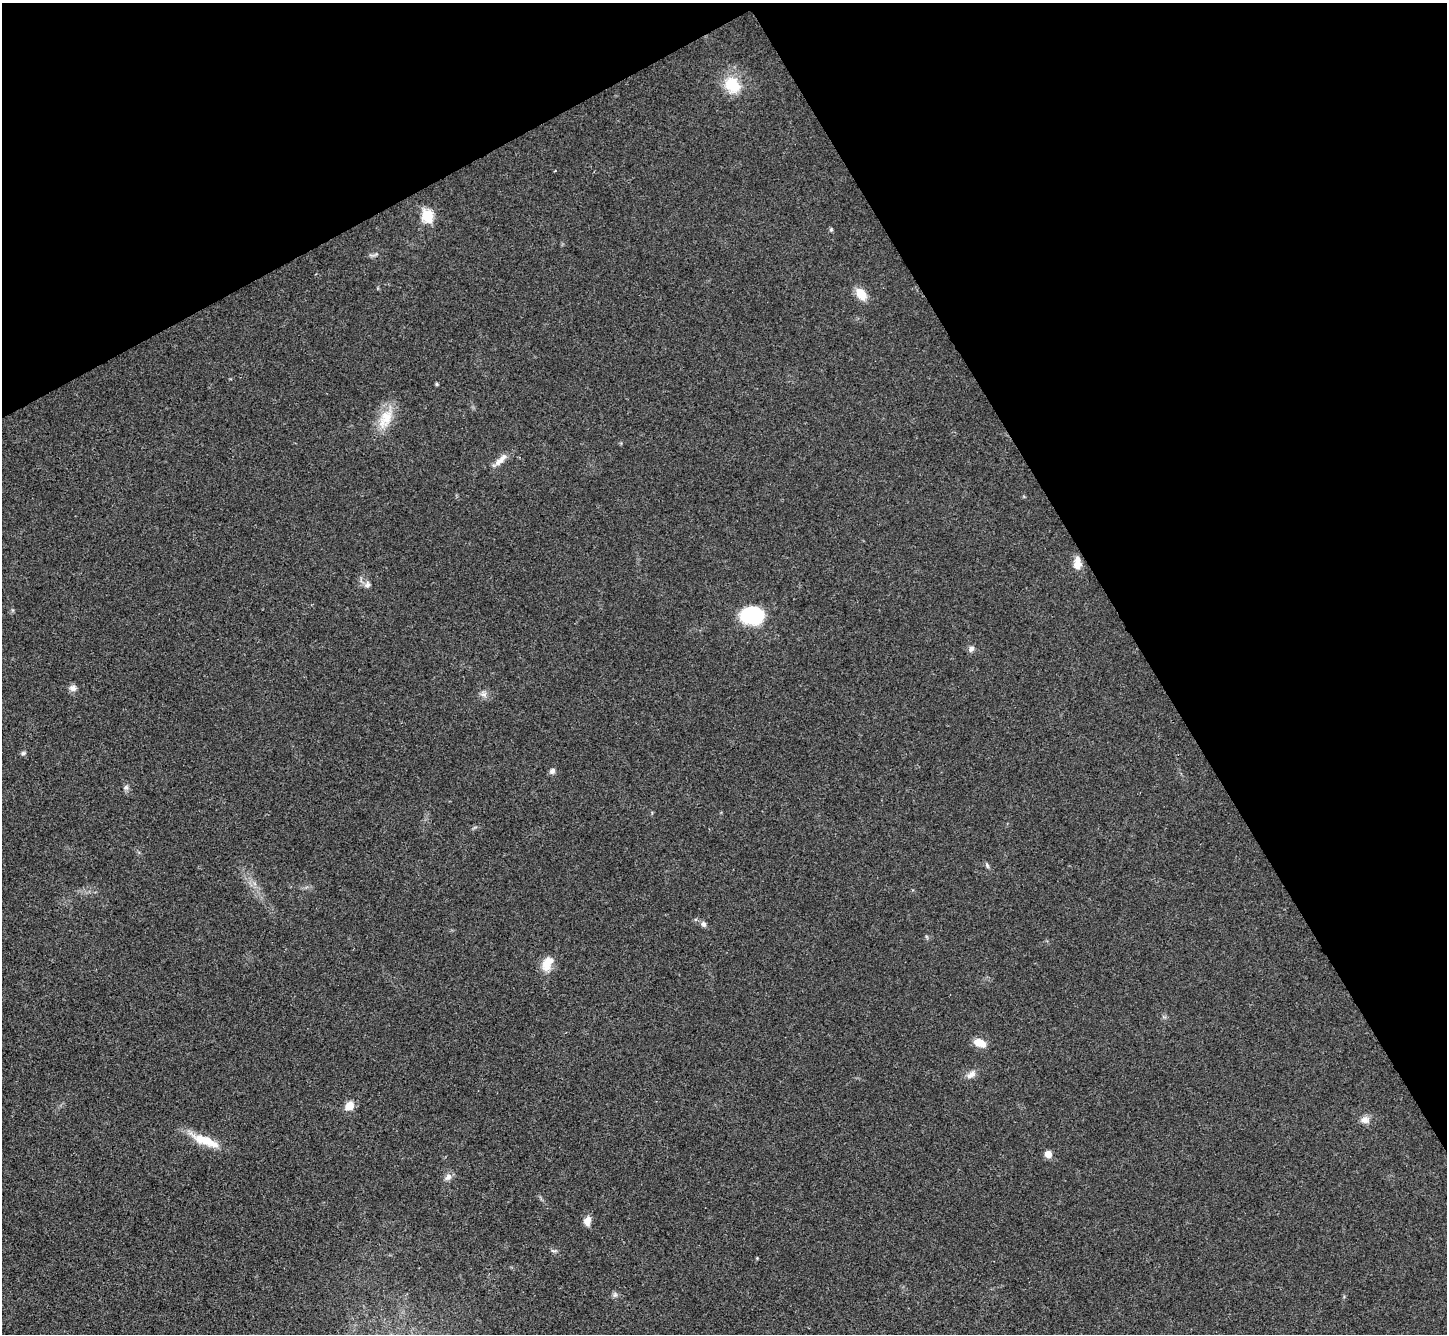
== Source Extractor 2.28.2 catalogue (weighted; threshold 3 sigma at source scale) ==
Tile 3 of 4 x 4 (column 3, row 1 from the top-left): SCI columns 2896-4340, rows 4289-5620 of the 5788 x 5779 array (HDU 1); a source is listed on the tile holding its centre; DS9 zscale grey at full resolution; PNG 1449 x 1336 px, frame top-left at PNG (2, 3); no overlay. Shown black and unused: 29% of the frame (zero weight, under 3 of 4 exposures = <1% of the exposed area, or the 3 px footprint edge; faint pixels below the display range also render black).
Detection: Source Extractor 2.28.2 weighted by HDU 2 'WHT'; one run over the whole footprint, this tile lists its part. Background 0.0209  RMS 0.0039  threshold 0.0177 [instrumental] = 3 sigma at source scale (4.5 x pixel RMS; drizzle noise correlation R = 1.50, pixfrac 1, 0.05/0.05 arcsec/px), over >= 5 px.
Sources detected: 29; all 29 listed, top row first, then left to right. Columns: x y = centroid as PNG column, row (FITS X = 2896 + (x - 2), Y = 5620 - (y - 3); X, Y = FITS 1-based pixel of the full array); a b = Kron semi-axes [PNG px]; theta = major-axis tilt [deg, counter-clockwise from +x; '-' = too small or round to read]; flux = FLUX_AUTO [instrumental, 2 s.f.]
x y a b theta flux
732 85 22 18 -51 12
427 215 6 6 - 29
831 230 5 5 - 0.55
861 294 15 9 -56 5.7
437 384 4 4 - 0.54
385 419 30 16 63 9.3
501 460 22 7 44 3.2
1077 563 16 9 -89 4
367 584 9 7 65 1.4
752 615 19 14 -4 32
971 649 8 6 51 1.3
73 688 10 8 -24 1.8
484 694 9 4 0 1.2
23 753 6 5 - 0.77
552 771 8 6 52 1.3
126 787 6 6 - 0.9
987 865 8 4 -64 0.76
703 924 7 6 - 1.1
547 963 17 11 62 5.8
980 1043 14 8 -21 4.5
971 1074 12 8 42 2.3
349 1106 9 8 - 4.8
1365 1120 12 10 2 2.5
205 1141 38 11 -21 9.5
1048 1154 5 5 - 4.4
448 1177 11 8 55 1.9
587 1221 11 8 79 2.8
553 1251 9 3 -13 0.65
615 1294 7 6 - 0.9